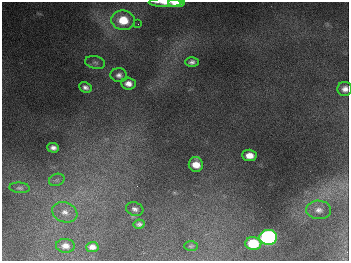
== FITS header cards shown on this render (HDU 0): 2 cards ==
NAXIS1  =                  347
NAXIS2  =                  259

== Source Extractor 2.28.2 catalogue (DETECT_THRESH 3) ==
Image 347 x 259 px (HDU 0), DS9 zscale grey, 1 PNG px = 1 image px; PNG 351 x 263 px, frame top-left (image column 1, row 259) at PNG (2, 2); each listed source drawn as its Kron ellipse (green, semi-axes under 4 px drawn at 4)
Background 680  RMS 50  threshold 150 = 3 sigma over >= 5 px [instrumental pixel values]
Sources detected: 24; all 24 listed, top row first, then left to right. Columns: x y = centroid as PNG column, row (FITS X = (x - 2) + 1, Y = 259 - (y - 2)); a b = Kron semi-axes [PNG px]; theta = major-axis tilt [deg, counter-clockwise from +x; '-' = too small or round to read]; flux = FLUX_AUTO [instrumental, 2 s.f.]
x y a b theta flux
165 3 16 3 -1 2.9e+04
177 3 8 4 0 7.5e+04
123 20 12 10 -6 9.2e+04
138 24 2 2 - 2.3e+03
95 62 10 6 -13 1.0e+04
192 62 7 5 2 1.2e+04
119 75 8 7 - 1.4e+04
128 84 7 6 - 2.2e+04
85 87 6 5 - 1.3e+04
345 89 7 7 - 1.9e+04
53 148 6 5 - 1.4e+04
249 155 7 6 - 3.4e+04
196 164 7 7 - 4.2e+04
57 180 8 6 20 9.1e+03
20 188 10 5 -4 9.2e+03
135 209 9 6 -17 1.3e+04
319 210 12 9 -2 2.2e+04
65 212 13 10 -21 3.1e+04
139 224 6 4 10 8.6e+03
268 237 9 7 0 1.1e+06
253 243 8 6 -3 1.2e+05
65 246 9 7 -4 2.2e+04
191 246 7 4 1 5.2e+03
92 247 6 5 - 1.9e+04
At the frame edge (FLAGS 8, measured only in part): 3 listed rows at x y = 165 3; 177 3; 345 89